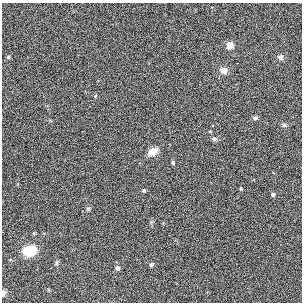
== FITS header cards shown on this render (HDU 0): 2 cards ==
NAXIS1  =                  300
NAXIS2  =                  300

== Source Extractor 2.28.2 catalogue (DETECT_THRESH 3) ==
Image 300 x 300 px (HDU 0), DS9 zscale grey, 1 PNG px = 1 image px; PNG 304 x 304 px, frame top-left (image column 1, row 300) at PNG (2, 3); no overlay
Background 3.55e-04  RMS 0.028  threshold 0.085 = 3 sigma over >= 5 px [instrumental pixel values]
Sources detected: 19; all 19 listed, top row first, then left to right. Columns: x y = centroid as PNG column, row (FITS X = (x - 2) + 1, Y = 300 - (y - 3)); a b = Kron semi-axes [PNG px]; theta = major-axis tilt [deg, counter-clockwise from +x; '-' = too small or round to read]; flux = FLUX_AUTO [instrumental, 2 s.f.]
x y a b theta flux
230 45 4 4 - 46
8 57 4 4 - 2.5
280 57 6 6 - 6.2
224 70 8 7 - 11
95 96 5 3 - 1.5
255 118 7 5 8 3.9
284 125 6 6 - 3.5
212 126 2 2 - 1.5
214 139 7 5 0 4.1
153 152 9 6 34 24
173 163 5 4 - 2.6
241 188 3 3 - 2.5
144 190 5 4 - 2.4
273 194 4 4 - 5
88 209 6 4 0 2.6
29 251 11 9 11 52
151 265 5 4 - 3
117 268 4 4 - 7.5
3 293 6 5 - 4.4
At the frame edge (FLAGS 8, measured only in part): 1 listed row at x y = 3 293